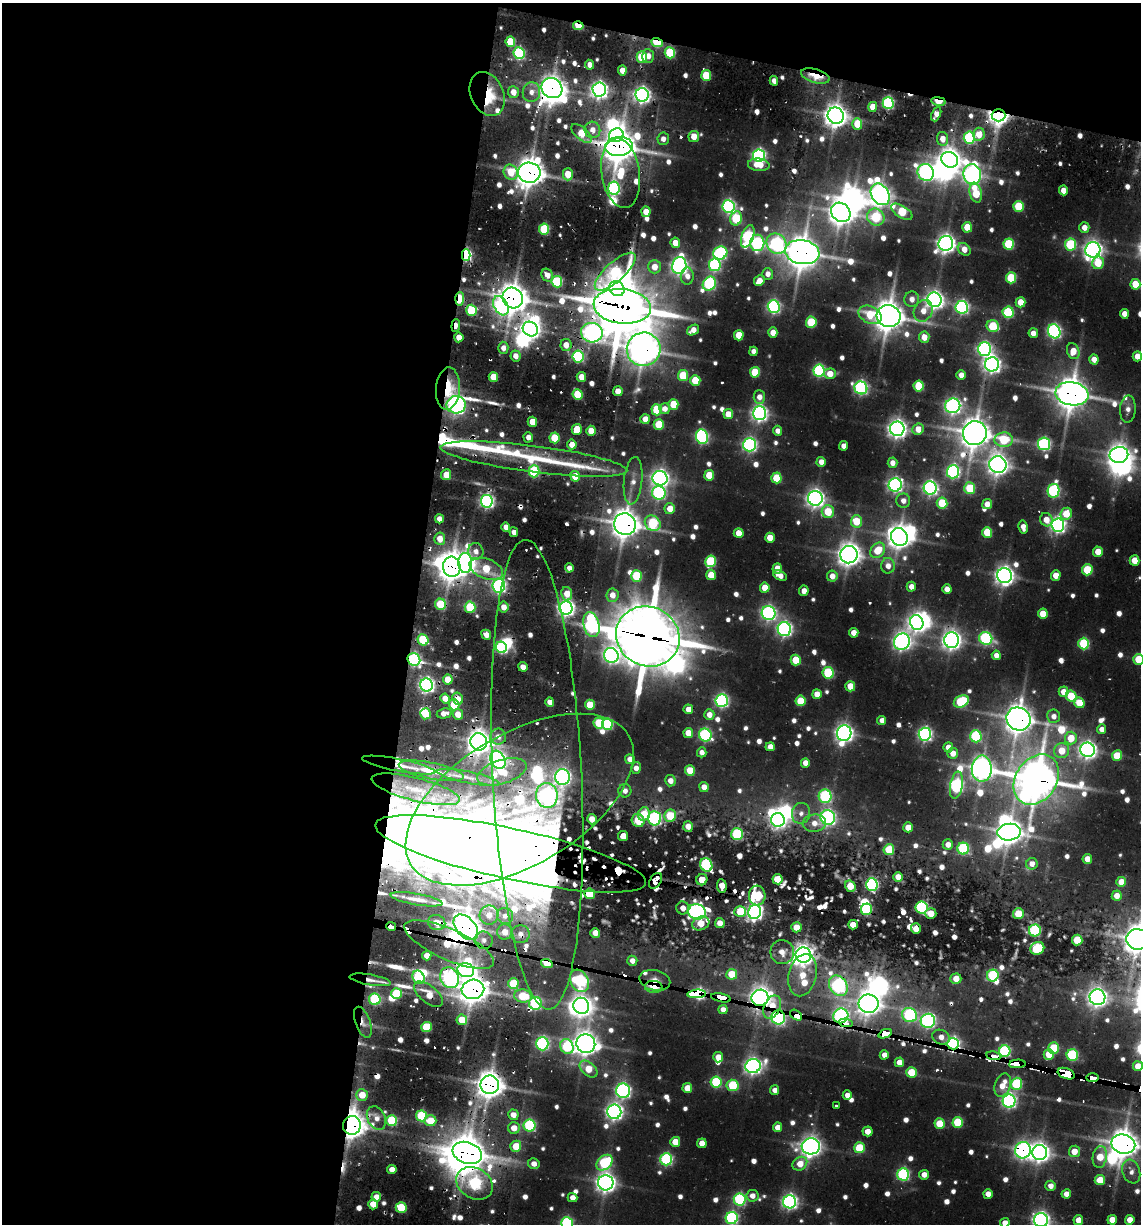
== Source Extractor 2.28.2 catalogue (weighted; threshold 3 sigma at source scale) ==
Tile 1 of 4 x 4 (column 1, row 1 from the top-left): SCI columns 250-1388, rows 3761-4982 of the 5093 x 4982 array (HDU 1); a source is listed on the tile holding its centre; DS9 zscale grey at full resolution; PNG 1143 x 1226 px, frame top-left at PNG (2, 3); each listed source drawn as its Kron ellipse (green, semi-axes under 4 px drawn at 4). Shown black and unused: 40% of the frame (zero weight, under 2 of 3 exposures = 7% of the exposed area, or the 3 px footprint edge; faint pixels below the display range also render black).
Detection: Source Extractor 2.28.2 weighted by HDU 2 'WHT'; one run over the whole footprint, this tile lists its part. Background 0.101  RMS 0.01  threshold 0.047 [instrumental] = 3 sigma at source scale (4.5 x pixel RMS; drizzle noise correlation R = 1.50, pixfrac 1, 0.05/0.05 arcsec/px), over >= 5 px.
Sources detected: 955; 33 too faint to see at this stretch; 30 inside a brighter object's white glare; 38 cosmic-ray / hot-pixel residue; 5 long thin detections or spike segments (spike, bleed or trail) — neither listed nor drawn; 20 inside a brighter listed object's ellipse — not listed separately; of the other 829, all 500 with FLUX_AUTO >= 9.33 (the completeness limit of this list) listed and drawn (329 fainter detections not listed), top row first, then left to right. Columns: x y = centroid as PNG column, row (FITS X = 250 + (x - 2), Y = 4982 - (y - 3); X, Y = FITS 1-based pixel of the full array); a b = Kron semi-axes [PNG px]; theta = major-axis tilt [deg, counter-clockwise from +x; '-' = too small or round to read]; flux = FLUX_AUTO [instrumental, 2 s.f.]
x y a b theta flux
578 26 5 3 - 71
510 42 5 5 - 55
657 42 6 4 -21 110
519 53 6 5 - 210
670 53 5 5 - 97
648 56 7 6 - 11
642 57 5 5 - 87
590 65 5 4 - 12
622 70 5 4 - 16
706 75 5 5 - 51
815 76 15 7 -16 38
774 81 4 4 - 11
552 88 11 10 - 1500
599 90 7 6 - 620
513 92 6 5 - 15
531 92 10 8 75 12
487 94 23 16 -67 64
642 95 7 6 - 580
938 101 7 4 -11 48
888 103 6 5 - 210
873 107 5 4 - 23
936 114 7 4 67 14
998 115 7 6 - 970
836 116 8 8 - 1400
857 124 6 5 - 41
592 130 8 8 - 15
581 133 12 6 -41 54
979 134 6 5 - 26
616 135 7 6 - 340
694 137 5 5 - 19
969 138 6 5 - 170
663 139 6 6 - 10
942 139 7 5 -82 15
619 146 14 9 6 2500
759 155 6 6 - 350
950 160 8 7 - 1300
759 165 11 6 -6 23
511 172 8 7 - 32
926 172 9 8 - 490
529 173 11 10 - 2400
621 173 35 19 -81 88
568 174 6 5 - 31
972 174 10 8 -81 690
614 188 6 5 - 240
1063 190 5 4 - 16
976 193 10 6 -77 55
880 194 11 8 -59 1100
728 206 6 6 - 330
1018 206 5 5 - 67
646 212 5 4 - 21
841 212 10 9 - 1500
902 212 12 6 -32 70
876 217 9 8 - 93
736 218 7 5 70 96
967 227 5 5 - 33
1084 227 5 5 - 13
544 229 5 5 - 98
748 236 12 6 71 190
675 243 5 4 - 19
757 243 8 7 - 160
946 243 7 7 - 860
776 244 11 9 -50 280
1009 244 5 5 - 94
1071 244 6 5 - 110
964 249 7 5 -44 15
1093 250 7 7 - 810
802 252 17 12 -10 2500
720 253 7 6 - 210
466 255 6 4 89 220
1098 263 6 6 - 42
715 265 6 6 - 190
679 266 8 7 - 610
654 267 6 6 - 20
615 272 26 9 42 120
768 274 6 5 - 9.8
547 275 7 5 -60 16
687 276 8 6 -89 11
1011 278 5 5 - 76
759 281 6 5 - 16
557 282 6 5 - 130
709 284 7 6 - 220
1135 284 5 5 - 40
617 289 8 7 - 160
513 298 11 9 -47 2000
460 299 7 4 86 74
912 299 7 7 - 11
934 300 7 7 - 740
1020 302 5 5 - 26
501 306 10 7 -61 310
622 306 29 17 -6 5300
774 307 6 6 - 320
962 307 6 6 - 310
471 310 6 5 - 80
923 311 11 9 63 15
1008 312 6 5 - 110
1124 314 5 4 - 13
870 315 12 8 -27 40
889 316 12 11 - 2300
811 322 5 5 - 76
456 326 6 3 85 19
993 326 6 6 - 70
530 329 8 7 - 900
693 330 7 4 34 14
1054 331 7 6 - 360
773 332 5 4 - 15
592 333 11 9 -13 680
1033 333 5 4 - 11
739 335 5 5 - 33
459 337 5 4 - 17
924 337 5 5 - 17
566 345 6 5 - 17
503 348 6 5 - 9.8
644 349 17 16 - 2100
984 349 7 6 - 360
754 351 4 4 - 9.4
1073 351 8 6 -67 25
515 356 5 5 - 12
578 356 6 5 - 170
1137 356 5 4 - 17
1094 359 5 4 - 14
992 364 7 7 - 680
819 371 6 5 - 210
755 372 5 5 - 53
830 374 6 5 - 21
683 375 5 5 - 55
961 375 5 4 - 11
493 377 5 5 - 34
581 377 5 4 - 18
695 380 5 5 - 52
919 386 5 5 - 72
448 388 21 12 86 42
861 388 6 6 - 320
618 391 5 4 - 16
578 394 5 5 - 67
1072 394 17 11 -9 2400
759 397 7 5 -87 11
673 404 5 5 - 44
456 405 9 8 - 580
953 406 7 7 - 490
665 409 5 5 - 11
1128 409 13 8 86 10
657 410 5 5 - 76
760 413 7 6 - 550
728 414 5 5 - 25
645 419 5 5 - 14
532 422 5 4 - 30
659 424 5 5 - 55
577 429 5 5 - 32
897 429 7 7 - 840
918 429 6 5 - 20
591 431 5 4 - 22
778 431 5 4 - 9.4
975 433 12 12 - 2300
528 437 5 4 - 9.6
702 437 7 6 - 270
555 438 5 5 - 50
1004 440 9 7 2 74
1044 444 6 6 - 210
572 445 5 5 - 14
750 445 6 6 - 350
843 446 5 4 - 9.4
1119 455 9 8 - 1100
534 459 94 13 -7 120
821 462 5 4 - 13
892 463 5 5 - 10
998 465 8 8 - 1100
534 471 6 5 - 140
953 472 6 6 - 310
446 475 5 5 - 20
709 475 5 5 - 38
575 476 5 5 - 27
660 478 7 7 - 630
776 478 5 5 - 53
633 481 24 9 84 15
895 485 7 6 - 410
930 488 6 6 - 420
970 488 6 5 - 66
1054 491 7 6 - 220
659 493 7 6 - 240
815 498 7 7 - 740
487 501 6 6 - 380
903 501 7 7 - 9.9
942 503 5 5 - 61
987 504 5 5 - 15
670 509 5 5 - 20
828 512 6 6 - 49
1066 514 6 5 - 38
439 519 4 4 - 9.5
1046 520 7 6 - 17
856 521 6 5 - 40
653 523 8 7 - 120
625 524 11 10 - 2000
1058 525 7 6 - 500
506 527 5 4 - 11
1023 527 6 4 -78 10
514 532 5 4 - 10
987 532 5 5 - 51
739 533 5 5 - 20
899 537 9 8 - 1200
770 538 5 5 - 21
440 539 6 5 - 17
878 550 8 6 46 37
476 551 8 7 - 9.4
1098 552 5 5 - 23
849 555 9 8 - 1400
1134 560 5 5 - 28
710 561 6 5 - 110
465 563 10 7 -90 840
888 566 8 7 - 13
452 567 10 9 - 1900
569 568 4 4 - 9.4
777 568 5 4 - 17
486 569 18 9 -20 50
1087 570 5 5 - 68
711 575 5 5 - 29
1056 575 5 5 - 20
637 576 5 5 - 83
780 576 7 4 -26 11
832 576 5 5 - 14
1004 576 7 7 - 850
499 586 7 6 - 380
911 587 5 4 - 11
765 588 5 5 - 26
947 589 5 4 - 13
804 591 5 4 - 9.5
567 594 7 5 -78 21
612 595 7 6 - 15
441 604 5 5 - 73
470 607 5 5 - 87
504 607 5 5 - 14
566 608 6 6 - 610
769 613 7 6 - 430
1043 614 5 5 - 27
917 623 8 6 -71 630
591 625 12 8 -78 340
784 629 7 6 - 460
854 633 5 4 - 15
486 635 5 4 - 14
648 636 32 29 -27 5900
986 638 7 6 - 200
423 640 6 5 - 85
952 640 8 7 - 820
902 642 8 8 - 710
1084 644 6 5 - 120
501 647 6 5 - 220
611 655 7 7 - 500
996 655 5 4 - 11
414 659 7 6 - 270
1139 659 5 5 - 46
796 660 5 5 - 41
523 667 5 4 - 14
828 673 6 5 - 110
448 679 5 5 - 35
427 685 6 6 - 460
850 686 5 5 - 28
1063 692 5 5 - 16
817 694 5 4 - 19
1071 696 5 5 - 54
445 698 5 4 - 18
458 699 6 5 - 15
722 701 6 6 - 320
801 701 5 5 - 49
961 701 8 5 26 120
550 702 5 4 - 15
1079 703 5 5 - 35
454 705 6 5 - 51
590 705 5 5 - 42
688 709 5 5 - 16
444 713 7 5 11 12
425 714 5 5 - 49
458 714 5 5 - 16
709 715 5 5 - 13
1054 716 7 6 - 10
1019 719 12 11 - 1900
882 720 4 4 - 11
599 723 5 5 - 60
607 724 6 5 - 130
1102 729 5 4 - 10
688 733 5 5 - 24
844 733 8 7 - 750
925 734 6 6 - 380
705 735 6 6 - 220
976 736 6 5 - 160
498 737 8 8 - 12
1071 738 6 6 - 31
479 742 8 8 - 1300
770 747 4 4 - 14
948 747 5 5 - 16
1088 750 7 7 - 710
1062 751 8 7 - 34
702 752 5 5 - 10
953 753 5 5 - 15
1117 755 5 5 - 40
630 759 5 5 - 13
498 760 9 7 -60 560
805 763 5 4 - 14
399 765 37 6 -11 25
636 768 6 5 - 9.9
982 769 13 10 88 1300
690 770 5 5 - 36
431 771 33 8 -11 43
502 772 26 12 17 56
537 775 235 44 -87 600
468 777 32 6 -12 19
562 777 8 7 - 530
1036 780 27 20 55 3900
670 781 5 5 - 13
956 785 14 6 80 290
704 787 5 4 - 14
416 789 45 11 -14 63
625 791 6 6 - 10
547 795 12 11 - 360
825 796 7 6 - 190
519 800 126 66 31 650
801 813 10 9 - 9.8
644 814 7 6 - 32
670 816 6 6 - 54
828 817 7 7 - 380
654 818 7 6 - 230
592 819 5 5 - 13
778 820 7 7 - 500
638 821 7 6 - 39
814 823 12 8 4 16
688 826 5 5 - 13
908 827 5 4 - 20
1009 832 12 8 6 1500
737 834 6 6 - 130
623 836 5 5 - 17
948 844 5 5 - 12
963 848 6 6 - 150
889 850 5 5 - 56
510 854 138 25 -12 6900
1087 859 5 4 - 16
1032 864 6 5 - 13
706 865 7 6 - 160
898 877 5 5 - 17
777 879 5 5 - 30
702 880 6 5 - 18
655 881 9 5 58 17
1121 882 5 4 - 21
872 884 6 6 - 230
722 886 7 4 -85 16
850 886 6 5 - 22
590 894 5 5 - 65
757 896 10 8 -86 71
1117 896 5 5 - 15
417 899 26 5 -10 17
922 907 6 6 - 170
683 908 6 6 - 9.5
867 909 6 5 - 130
697 912 9 7 -16 500
740 912 6 5 - 39
755 912 7 6 - 560
931 913 5 5 - 18
1018 914 5 5 - 37
489 915 9 9 - 16
505 916 8 8 - 9.6
437 923 8 7 - 14
701 923 9 6 22 20
720 923 5 5 - 11
853 925 5 4 - 15
391 927 5 4 - 1300
466 927 15 9 -49 1800
796 927 5 5 - 18
916 928 5 5 - 15
1035 930 6 6 - 150
505 932 7 7 - 16
595 933 5 5 - 15
520 934 9 9 - 11
1138 939 11 10 - 1800
484 940 9 8 - 9.4
1077 940 5 5 - 38
449 944 48 15 -24 190
1037 948 7 6 - 91
782 952 12 11 - 15
803 955 8 7 - 960
427 956 5 4 - 15
632 961 5 5 - 10
547 963 6 4 -19 91
466 970 8 7 - 310
732 974 5 5 - 39
803 975 21 13 76 35
993 975 6 5 - 120
419 977 7 5 -65 150
450 978 10 9 - 300
956 979 5 5 - 19
370 980 21 5 -10 12
655 980 16 10 -13 110
579 981 12 8 -62 210
513 984 5 5 - 70
838 986 11 8 -57 340
654 987 9 6 -3 120
473 989 11 9 12 2000
396 994 5 5 - 63
428 994 17 8 -39 28
697 994 9 4 4 1800
523 996 9 6 -11 49
1097 997 8 8 - 890
721 998 10 4 -11 1800
760 998 8 8 - 1000
375 999 6 5 - 150
535 1003 6 6 - 170
869 1004 10 9 - 1400
581 1006 8 7 - 1100
772 1007 12 8 65 35
723 1009 4 4 - 10
796 1015 7 4 -36 1900
909 1015 7 7 - 210
841 1016 7 7 - 420
778 1017 7 7 - 340
462 1020 5 5 - 35
928 1021 7 7 - 370
363 1022 16 7 -70 12
846 1023 7 3 -7 94
426 1027 5 5 - 71
885 1034 7 4 24 1800
941 1037 9 7 -25 14
542 1044 6 6 - 280
586 1044 10 9 - 1400
953 1044 6 6 - 340
567 1047 8 6 -65 120
1054 1048 5 5 - 66
1005 1051 6 6 - 180
1049 1054 5 5 - 29
884 1055 4 4 - 11
1072 1055 6 5 - 140
994 1056 7 3 -8 600
718 1057 5 5 - 18
899 1062 5 4 - 18
1017 1064 8 4 3 1700
753 1066 8 7 - 610
1138 1066 5 5 - 19
588 1069 10 6 -40 33
911 1072 5 5 - 39
1066 1074 9 5 -20 1900
1092 1078 6 3 1 930
716 1082 5 5 - 110
1016 1084 6 5 - 120
490 1085 9 9 - 1700
733 1085 6 5 - 81
1003 1085 12 8 70 22
687 1088 5 5 - 29
775 1090 5 4 - 9.3
623 1091 7 7 - 400
362 1095 6 5 - 25
847 1095 5 4 - 11
1009 1101 6 6 - 380
836 1106 3 3 - 9.9
614 1112 7 7 - 630
513 1115 5 5 - 13
421 1116 5 5 - 110
376 1118 12 9 -62 13
392 1121 5 5 - 95
430 1121 6 5 - 39
958 1122 5 5 - 80
939 1124 5 5 - 47
352 1125 9 9 - 1700
529 1125 6 6 - 180
777 1127 5 4 - 14
514 1128 6 6 - 17
867 1131 5 5 - 17
675 1142 5 5 - 31
702 1143 5 5 - 20
1123 1144 12 9 -12 2000
516 1146 5 5 - 36
811 1146 9 8 - 1000
859 1148 5 5 - 58
1023 1150 8 8 - 460
1074 1151 6 5 - 19
1040 1152 7 7 - 930
467 1153 15 10 -19 2700
1100 1157 11 7 81 31
666 1159 6 6 - 220
605 1163 9 6 41 140
534 1164 6 5 - 12
800 1164 8 6 37 23
392 1170 4 4 - 14
1131 1172 12 8 -72 10
903 1174 6 6 - 210
924 1175 5 5 - 13
1100 1180 5 5 - 36
475 1183 19 15 -31 230
606 1183 7 7 - 960
1050 1186 5 5 - 11
988 1194 5 4 - 14
1066 1194 4 4 - 12
752 1196 6 6 - 11
376 1197 5 5 - 14
573 1198 5 4 - 12
740 1199 6 6 - 200
790 1202 6 6 - 480
373 1204 5 5 - 22
401 1208 5 5 - 71
732 1218 6 6 - 240
1041 1220 7 7 - 630
1078 1220 5 5 - 15
1112 1220 5 4 - 18
1130 1220 5 4 - 18
567 1223 6 6 - 180
1005 1223 5 4 - 14
Overlapping masked pixels (flux is a lower limit): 92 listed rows (the first 20) at x y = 578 26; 657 42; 815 76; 552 88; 487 94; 938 101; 888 103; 998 115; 581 133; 619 146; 529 173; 728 206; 736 218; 802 252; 466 255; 615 272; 513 298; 460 299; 501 306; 622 306
Isophote crosses this tile's border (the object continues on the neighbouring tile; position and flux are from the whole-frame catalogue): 8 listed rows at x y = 1139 659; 1138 939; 1138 1066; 1123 1144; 732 1218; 1041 1220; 567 1223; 1005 1223